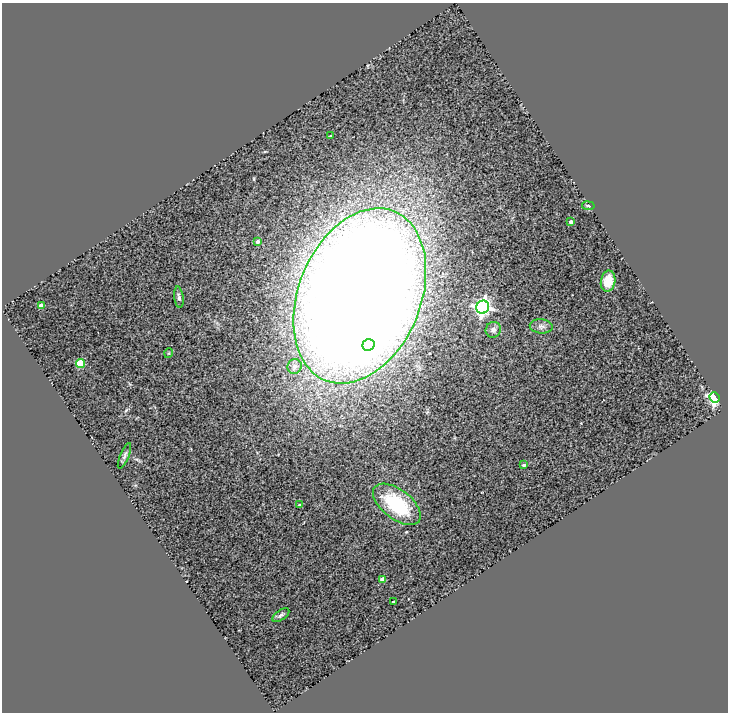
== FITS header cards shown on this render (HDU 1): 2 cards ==
NAXIS1  =                  726
NAXIS2  =                  710

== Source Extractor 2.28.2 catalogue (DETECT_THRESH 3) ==
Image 726 x 710 px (HDU 1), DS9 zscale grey, 1 PNG px = 1 image px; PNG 730 x 714 px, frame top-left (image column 1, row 710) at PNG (2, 3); each listed source drawn as its Kron ellipse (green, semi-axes under 4 px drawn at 4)
Background 0.584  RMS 0.24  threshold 0.707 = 3 sigma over >= 5 px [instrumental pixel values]
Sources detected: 23; all 23 listed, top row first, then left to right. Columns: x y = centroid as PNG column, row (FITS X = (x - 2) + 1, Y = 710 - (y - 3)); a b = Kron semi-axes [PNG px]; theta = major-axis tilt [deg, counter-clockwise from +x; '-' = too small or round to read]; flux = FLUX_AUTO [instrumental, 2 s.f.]
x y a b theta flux
331 136 3 2 - 17
588 206 6 3 -9 16
571 222 4 3 - 100
258 242 4 3 - 64
608 281 10 7 79 280
360 296 91 61 68 53000
179 297 11 4 -82 40
41 306 4 4 - 170
483 307 6 6 - 5800
541 326 11 7 -6 66
493 330 8 7 - 81
368 345 6 5 - 480
169 353 5 3 - 14
80 364 4 4 - 580
294 366 7 7 - 94
715 397 5 5 - 2700
124 456 14 4 67 38
524 465 3 3 - 26
397 504 28 14 -37 980
299 505 3 2 - 20
383 579 4 4 - 150
393 602 3 3 - 21
281 615 10 5 33 39